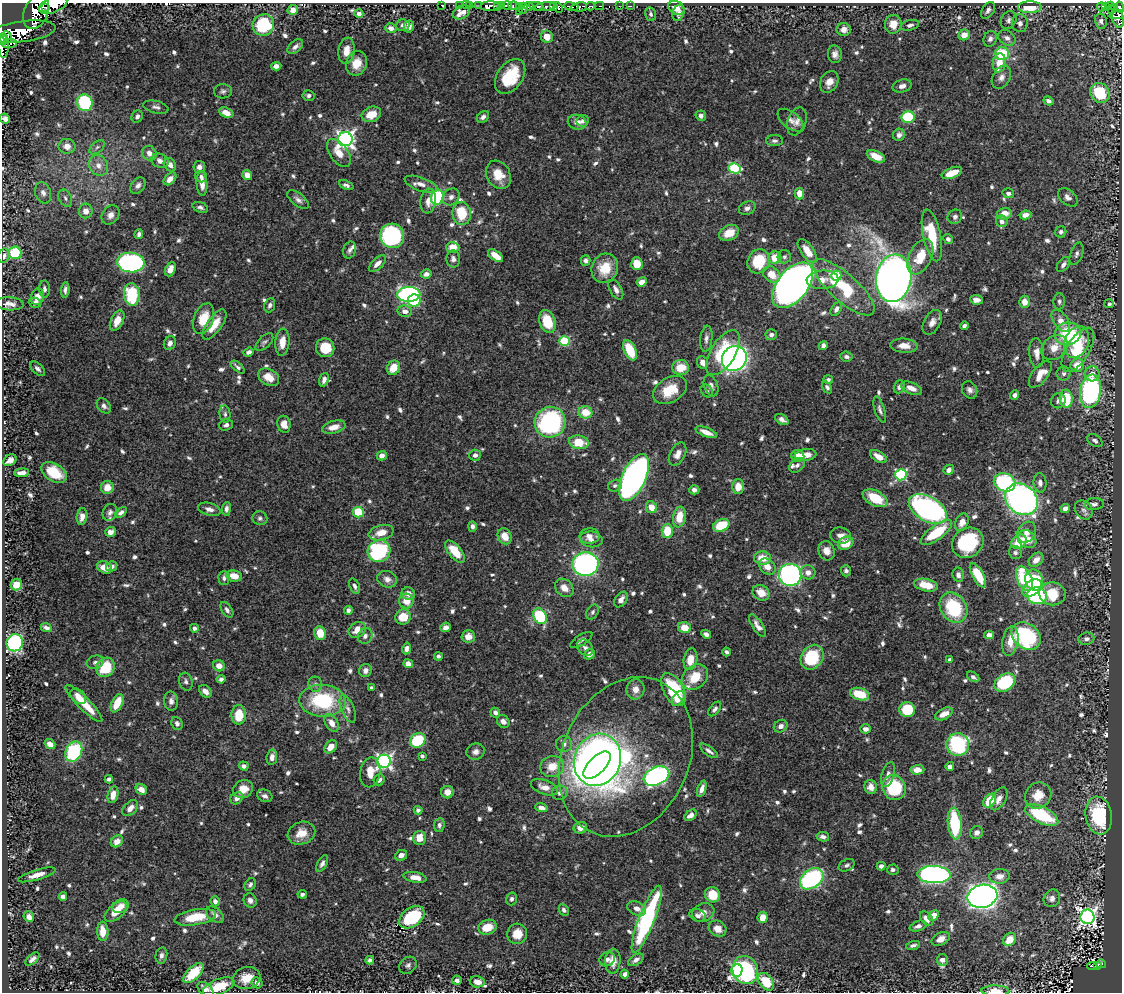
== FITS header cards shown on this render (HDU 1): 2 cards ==
NAXIS1  =                 1120
NAXIS2  =                  990

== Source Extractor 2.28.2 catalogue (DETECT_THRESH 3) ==
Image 1120 x 990 px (HDU 1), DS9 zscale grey, 1 PNG px = 1 image px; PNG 1124 x 994 px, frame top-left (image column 1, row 990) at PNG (2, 3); each listed source drawn as its Kron ellipse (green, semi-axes under 4 px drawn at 4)
Background 0.537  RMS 0.016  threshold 0.0486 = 3 sigma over >= 5 px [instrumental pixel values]
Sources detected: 840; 2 with non-positive FLUX_AUTO (blend fragments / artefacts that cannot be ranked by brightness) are neither listed nor drawn; of the other 838, the 500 brightest by FLUX_AUTO listed and drawn (338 fainter detections omitted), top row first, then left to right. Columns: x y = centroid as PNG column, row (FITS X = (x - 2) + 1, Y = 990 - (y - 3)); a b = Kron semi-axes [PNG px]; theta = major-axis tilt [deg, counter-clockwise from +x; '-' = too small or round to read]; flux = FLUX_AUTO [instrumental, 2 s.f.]
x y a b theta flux
53 5 15 7 20 1200
441 5 3 2 - 6.3
459 5 2 2 - 5.4
466 5 2 2 - 6.6
470 6 3 2 - 17
479 6 3 2 - 12
490 6 10 5 4 560
501 6 4 3 - 430
507 6 4 3 - 250
514 6 6 3 -8 36
520 6 3 2 - 17
529 6 4 3 - 27
536 6 7 3 -9 89
546 6 11 3 9 180
554 6 4 3 - 340
571 6 7 3 -10 180
591 6 4 3 - 61
599 6 5 2 - 140
619 6 2 2 - 4.6
630 6 3 2 - 8.4
1110 6 4 2 - 46
497 7 3 3 - 240
579 7 8 4 9 490
1030 7 12 6 0 27
1101 7 4 3 - 4.5
1105 7 3 2 - 36
1115 7 3 2 - 15
1119 7 5 4 - 140
46 8 2 2 - 180
523 8 5 2 - 9.8
558 8 6 3 -64 340
676 8 8 6 -27 6.7
1111 9 3 3 - 31
293 10 5 5 - 7
988 10 9 6 55 3.8
519 11 2 2 - 9.7
36 12 18 11 66 1500
461 12 9 6 27 8.3
678 13 8 5 71 3.1
359 14 4 4 - 5.5
651 14 7 5 -73 2.9
1118 14 8 4 14 71
1118 19 9 5 -77 130
1009 20 9 7 58 4
1101 21 7 6 - 3.8
1020 23 9 8 - 4.3
893 24 9 8 - 16
263 25 11 10 - 86
403 25 6 6 - 3.2
910 25 9 5 14 3.5
409 27 6 5 - 6.6
391 28 6 4 -16 5
844 29 7 6 - 7.8
22 32 33 10 7 2100
964 35 6 5 - 11
7 37 6 4 -67 490
547 37 6 6 - 11
1007 38 9 7 -33 5.3
3 39 6 4 86 620
990 39 8 6 64 3.8
9 44 7 4 7 140
3 46 11 5 89 450
295 47 9 5 40 4.5
346 51 13 8 81 14
1002 53 7 6 - 41
835 54 9 7 -84 5.4
356 63 12 10 69 16
999 63 9 6 80 18
276 66 5 4 - 5.5
510 77 19 12 55 45
1001 77 12 8 61 6.6
829 82 11 8 61 10
902 86 9 6 15 6.3
223 91 9 7 2 3.1
1100 93 10 9 - 43
309 96 6 5 - 3.1
1048 101 5 4 - 3.1
85 103 8 7 - 96
156 107 13 6 -13 4.2
226 113 7 5 -22 9.6
371 114 10 7 21 18
701 116 5 5 - 4.3
137 117 6 5 - 3.8
483 117 7 5 44 4
908 117 6 6 - 62
5 119 5 4 - 4.2
791 120 15 8 -38 6.3
583 121 6 6 - 3
797 121 14 9 71 7.4
577 122 9 7 -19 7.4
899 135 6 6 - 4.7
345 139 7 7 - 430
775 141 8 5 -1 3.1
67 146 8 7 - 9
97 147 9 5 40 3.1
149 153 7 7 - 7.6
339 153 16 9 -55 13
876 156 10 5 -25 13
160 161 9 7 -22 7.3
170 165 7 5 -54 6.3
98 166 11 9 -55 9.3
199 167 6 6 - 4.2
734 168 6 5 - 79
952 173 10 5 21 17
247 175 5 4 - 8.8
498 175 15 11 -59 21
201 177 6 5 - 3.2
170 179 7 5 44 8.2
202 183 12 5 -85 11
421 184 17 6 -19 7.6
138 185 9 6 50 4.5
346 185 8 4 -23 3.2
43 193 11 8 -71 6
799 193 6 4 -87 12
1008 193 6 5 - 3.3
437 197 7 6 - 93
451 197 9 7 45 4.9
1068 197 11 7 -40 5.2
65 198 9 6 -64 3.8
298 200 12 6 -38 4.8
428 201 12 7 82 8.5
200 207 8 5 -20 3.1
747 208 9 6 25 4.1
86 211 7 7 - 9.2
462 213 12 9 -82 33
1004 214 7 5 15 14
110 215 10 8 54 7.3
1025 215 6 4 10 7.9
955 217 7 7 - 3.5
1002 221 6 5 - 4.2
1061 232 5 5 - 3.1
729 233 10 7 28 18
139 234 5 4 - 3.3
932 235 26 9 -78 47
392 236 12 12 - 160
948 239 5 4 - 4.1
453 247 6 5 - 15
350 250 8 6 74 3.3
807 251 14 6 -55 15
15 253 6 6 - 50
1077 254 11 6 71 4.5
4 256 7 5 69 5.4
496 256 9 4 -37 16
784 257 7 6 - 3
920 257 19 11 63 27
775 258 6 6 - 21
453 259 8 7 - 4.3
586 260 5 5 - 3.8
759 261 12 11 - 39
131 262 14 10 -6 210
377 264 10 5 44 6.5
637 264 6 5 - 18
1063 264 8 5 54 4.5
605 268 15 13 65 24
170 269 7 5 68 8.9
426 274 5 4 - 5.8
772 274 9 7 -40 15
836 276 5 5 - 35
894 278 24 17 82 1600
823 280 16 9 4 10
642 282 5 4 - 8.7
793 285 26 15 51 1100
844 287 39 13 -42 63
44 289 8 5 -87 3
65 290 8 4 84 3.6
616 290 11 6 -61 5.5
132 294 11 8 -86 61
409 294 12 7 1 210
38 297 8 6 74 9.7
976 300 6 5 - 5.4
414 301 6 6 - 57
1059 301 8 6 87 3
1025 302 6 5 - 11
35 303 6 5 - 3.1
10 304 14 6 -3 6.6
1109 304 5 4 - 3.1
270 305 7 5 68 3.4
836 309 7 4 55 4.5
405 311 7 5 -10 6.5
204 319 16 9 69 24
117 321 11 6 63 12
547 321 12 8 -71 31
1061 321 12 7 -55 12
932 322 13 8 62 7.5
214 325 18 7 54 20
964 326 4 4 - 3.1
1068 334 13 11 15 69
771 335 6 5 - 4
706 339 13 6 84 4.8
564 341 5 5 - 79
264 342 11 6 44 2.9
282 342 13 7 85 13
1077 342 16 12 68 34
170 343 7 6 - 5.4
823 346 4 4 - 3.8
904 346 14 7 -4 12
1054 347 14 11 41 16
325 348 9 9 - 28
630 350 11 6 -66 38
1078 350 25 11 58 46
249 352 5 4 - 3.9
723 353 25 12 58 56
1037 353 15 7 -86 8.8
846 357 6 5 - 3.1
734 358 13 11 44 470
703 362 7 5 -67 7.5
1077 365 7 6 - 19
238 367 8 4 -40 3.2
393 368 7 6 - 17
681 368 8 7 - 22
38 369 9 5 -42 3.2
1040 374 16 7 52 18
1064 374 7 7 - 4
1092 374 7 7 - 9.3
269 377 11 8 -30 15
828 379 5 4 - 2.9
324 380 7 4 72 4.8
711 386 11 7 -71 5.3
827 387 6 4 -57 3
899 387 6 5 - 4
911 388 11 5 -22 10
670 390 18 12 30 29
970 390 9 7 -60 4.5
707 391 7 5 -55 2.9
1090 391 17 10 81 260
1014 395 5 4 - 3.8
1066 399 9 6 -87 40
1058 401 8 7 - 3.7
104 406 8 6 -50 3.5
880 410 14 5 -72 4
585 412 7 6 - 22
225 414 8 5 -83 3
782 419 7 4 -33 4.5
550 422 15 15 - 180
284 424 8 6 -79 9.1
226 425 7 5 21 3.3
334 427 12 6 15 11
706 432 11 4 -22 10
1095 441 8 5 -33 3.7
579 442 10 6 -9 26
678 454 12 7 62 8.3
475 455 6 5 - 5.2
806 455 11 6 9 11
382 456 5 4 - 7.3
798 456 6 6 - 13
878 457 9 5 -31 10
10 460 7 5 34 5.7
797 465 9 6 38 3.6
949 470 5 5 - 5.1
54 472 14 9 -32 31
22 473 7 4 3 6.1
901 475 5 5 - 130
634 478 25 11 65 570
1005 482 11 9 -20 110
1040 483 10 6 -85 5.4
615 486 7 6 - 2.9
107 487 6 6 - 13
738 487 7 6 - 15
694 490 5 4 - 4.8
875 498 13 7 -27 36
1021 499 17 14 -39 420
1094 504 9 6 4 3.9
651 507 6 5 - 13
1065 508 5 4 - 5
209 509 11 6 -15 5.7
226 509 6 4 82 3.9
928 509 21 12 -30 300
1084 510 10 8 -54 4.8
110 512 9 7 66 3.8
358 512 6 5 - 36
121 513 7 4 38 3.8
82 516 8 5 81 7.3
679 517 10 6 81 21
260 518 7 7 - 3.1
962 522 9 6 67 9.6
721 525 8 6 24 39
472 526 5 4 - 3.4
667 531 7 5 87 26
110 532 5 5 - 5.5
1027 532 11 8 60 7.8
381 533 13 7 15 13
936 533 19 7 36 51
505 536 8 6 -65 13
589 536 10 7 2 6.4
841 536 10 8 -9 7.8
591 539 11 8 -7 6.2
1027 539 10 8 -41 13
1019 542 8 6 36 25
846 543 8 6 28 23
968 543 16 14 37 80
379 551 11 11 - 110
827 551 10 8 -71 8.3
455 552 13 6 -50 28
1015 553 7 6 - 3
763 558 8 6 -4 18
1036 560 8 6 43 8.3
585 564 13 12 - 300
112 566 5 4 - 3.7
767 566 9 7 -42 9.8
105 567 8 6 -23 10
846 571 5 5 - 3.1
808 572 7 7 - 7.4
790 575 11 11 - 310
958 575 7 5 -79 4.2
978 575 13 5 -61 29
234 576 7 5 -10 13
224 578 7 5 -88 3.2
387 579 10 8 -21 6.4
1024 579 13 7 -67 58
1034 580 11 8 -68 56
16 585 6 5 - 16
926 585 12 6 -12 23
355 586 8 5 -68 3.6
564 588 10 8 -42 11
1032 588 11 7 36 18
761 593 9 7 -33 15
408 594 7 6 - 8.3
1052 594 13 11 -9 32
1037 596 10 8 -10 83
621 599 8 5 55 6.8
406 601 7 7 - 14
953 608 16 12 -56 70
227 610 8 5 -55 3.4
348 610 4 4 - 3.8
592 612 8 5 59 2.9
540 616 8 6 -62 73
403 617 8 7 - 21
757 626 13 5 -57 6.4
446 627 5 4 - 4.6
46 628 6 4 -24 4
194 628 4 4 - 4
684 628 6 5 - 15
357 630 9 7 34 12
320 633 7 6 - 18
706 634 5 4 - 4.1
989 635 5 4 - 6.4
365 636 8 7 - 4.1
468 636 7 6 - 9
1026 636 16 12 -42 100
1086 639 8 6 7 3.9
581 640 12 5 33 3.2
1010 641 15 8 80 14
15 643 8 8 - 190
407 648 6 4 80 4
585 648 9 7 -48 4.1
726 652 4 3 - 2.9
589 654 6 5 - 7.2
438 656 4 4 - 3
812 657 13 10 56 67
690 659 11 6 79 15
950 660 4 4 - 4.3
95 662 8 6 18 3.3
408 664 5 4 - 7
219 666 6 5 - 9.2
105 667 10 8 53 40
365 670 6 6 - 4.7
695 677 14 11 42 27
973 677 7 4 -31 3.2
221 679 4 4 - 3
186 682 9 6 -74 3.4
1005 683 11 8 33 78
315 684 7 7 - 3.8
372 688 4 3 - 5.1
635 689 10 9 - 8
673 690 18 10 -61 74
205 691 7 5 -46 6.6
860 694 10 6 -17 31
78 696 9 6 -41 8.1
678 699 8 5 52 9.2
171 701 9 7 -88 5.1
323 701 23 16 -3 85
84 703 25 6 -45 26
117 703 10 5 64 22
348 709 15 6 -67 5.9
715 709 8 4 53 3.3
907 710 8 7 - 43
495 713 5 4 - 3.8
944 714 9 5 27 10
239 715 10 7 88 31
503 721 7 6 - 4.9
177 723 6 5 - 3.9
332 723 9 6 -59 10
781 726 7 6 - 5.4
866 729 5 4 - 4.6
418 740 8 7 - 51
50 744 6 4 -38 8.3
564 744 8 8 - 4.9
958 745 11 11 - 110
331 747 7 5 46 9.8
709 751 10 4 -37 4.1
74 752 10 8 63 84
476 752 9 8 - 6.1
422 756 4 4 - 3.1
272 757 8 5 80 5.9
626 757 83 63 65 300
597 760 26 23 68 1000
384 761 6 6 - 310
597 765 17 8 46 460
244 766 5 4 - 4
552 766 12 10 17 18
950 766 4 4 - 5.1
917 770 7 4 3 9
370 772 15 10 80 15
888 775 13 6 73 5.5
656 776 13 9 24 320
109 779 4 4 - 3
379 780 6 5 - 4.9
544 787 14 7 -19 9.9
871 787 7 6 - 8
894 787 13 11 -62 75
141 789 6 5 - 9.3
243 789 10 8 31 15
702 789 8 4 70 6.3
447 792 6 6 - 7.4
560 793 8 7 - 4.2
113 795 8 5 78 10
1038 795 14 12 40 18
265 796 8 6 -24 4
237 798 7 5 40 4.8
999 799 12 6 60 7.4
990 801 8 5 51 31
130 808 9 6 46 7.4
541 808 6 4 -18 6.5
418 810 4 4 - 3.2
691 815 7 4 37 5.9
1042 815 18 8 -26 77
1099 816 19 13 -81 86
955 824 16 7 -84 77
439 825 7 5 81 3.3
580 828 7 5 20 8.5
301 833 14 11 20 16
977 833 7 6 - 5
823 837 6 4 -11 3.9
419 838 7 6 - 13
117 841 7 5 42 8.9
401 855 6 5 - 6.1
322 864 9 4 62 3.7
847 865 8 5 29 3.1
881 866 4 4 - 4.7
893 870 6 5 - 3.5
37 875 19 5 17 9.1
934 875 17 8 -2 350
999 876 10 7 4 8.3
415 877 11 5 -10 12
812 879 13 9 36 150
250 885 7 5 57 3.2
302 894 5 3 - 3
712 895 8 7 - 25
63 896 4 4 - 5.2
982 896 15 11 13 950
1052 898 9 8 - 5.3
511 899 6 5 - 3
250 900 7 6 - 5.2
215 901 5 4 - 4.4
121 906 8 6 29 9.1
637 908 10 6 -25 7.2
564 910 6 4 -62 3
116 912 13 7 40 17
703 912 11 9 21 6.8
215 915 10 6 -39 5.8
698 915 8 6 -21 3.3
933 915 6 4 47 10
29 917 6 5 - 5.7
195 917 21 8 9 32
412 917 14 9 36 69
763 917 6 5 - 13
1087 917 7 7 - 490
647 919 36 8 69 160
927 919 8 5 -51 7.5
918 926 8 5 18 4.4
487 927 9 7 18 21
718 929 9 7 -34 10
103 931 9 5 -88 13
517 934 10 10 - 16
941 939 9 6 27 8.7
1010 939 7 6 - 18
913 945 7 4 15 3.2
161 955 8 5 79 3.8
32 959 8 4 41 4.3
607 959 8 6 26 5.1
370 960 4 4 - 3.7
636 960 8 5 31 4.5
942 960 6 5 - 4.9
613 961 12 7 86 14
1101 964 5 4 - 29
408 965 9 8 - 3.7
1092 966 5 2 - 11
1097 966 3 3 - 24
737 970 6 5 - 130
745 970 14 12 -67 150
193 973 13 6 44 32
624 974 4 4 - 3.4
247 978 14 11 15 17
457 980 5 4 - 3.7
477 982 7 5 -9 7.9
766 982 10 6 -50 36
257 983 5 5 - 5.2
219 987 17 7 22 28
205 989 9 6 -39 6
995 991 14 5 -1 15
At the frame edge (FLAGS 8, measured only in part): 9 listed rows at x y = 53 5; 1119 7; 36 12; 1118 19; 3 39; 3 46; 5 119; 4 256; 995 991
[338 fainter detections neither listed nor drawn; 2 non-positive-flux detections neither listed nor drawn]